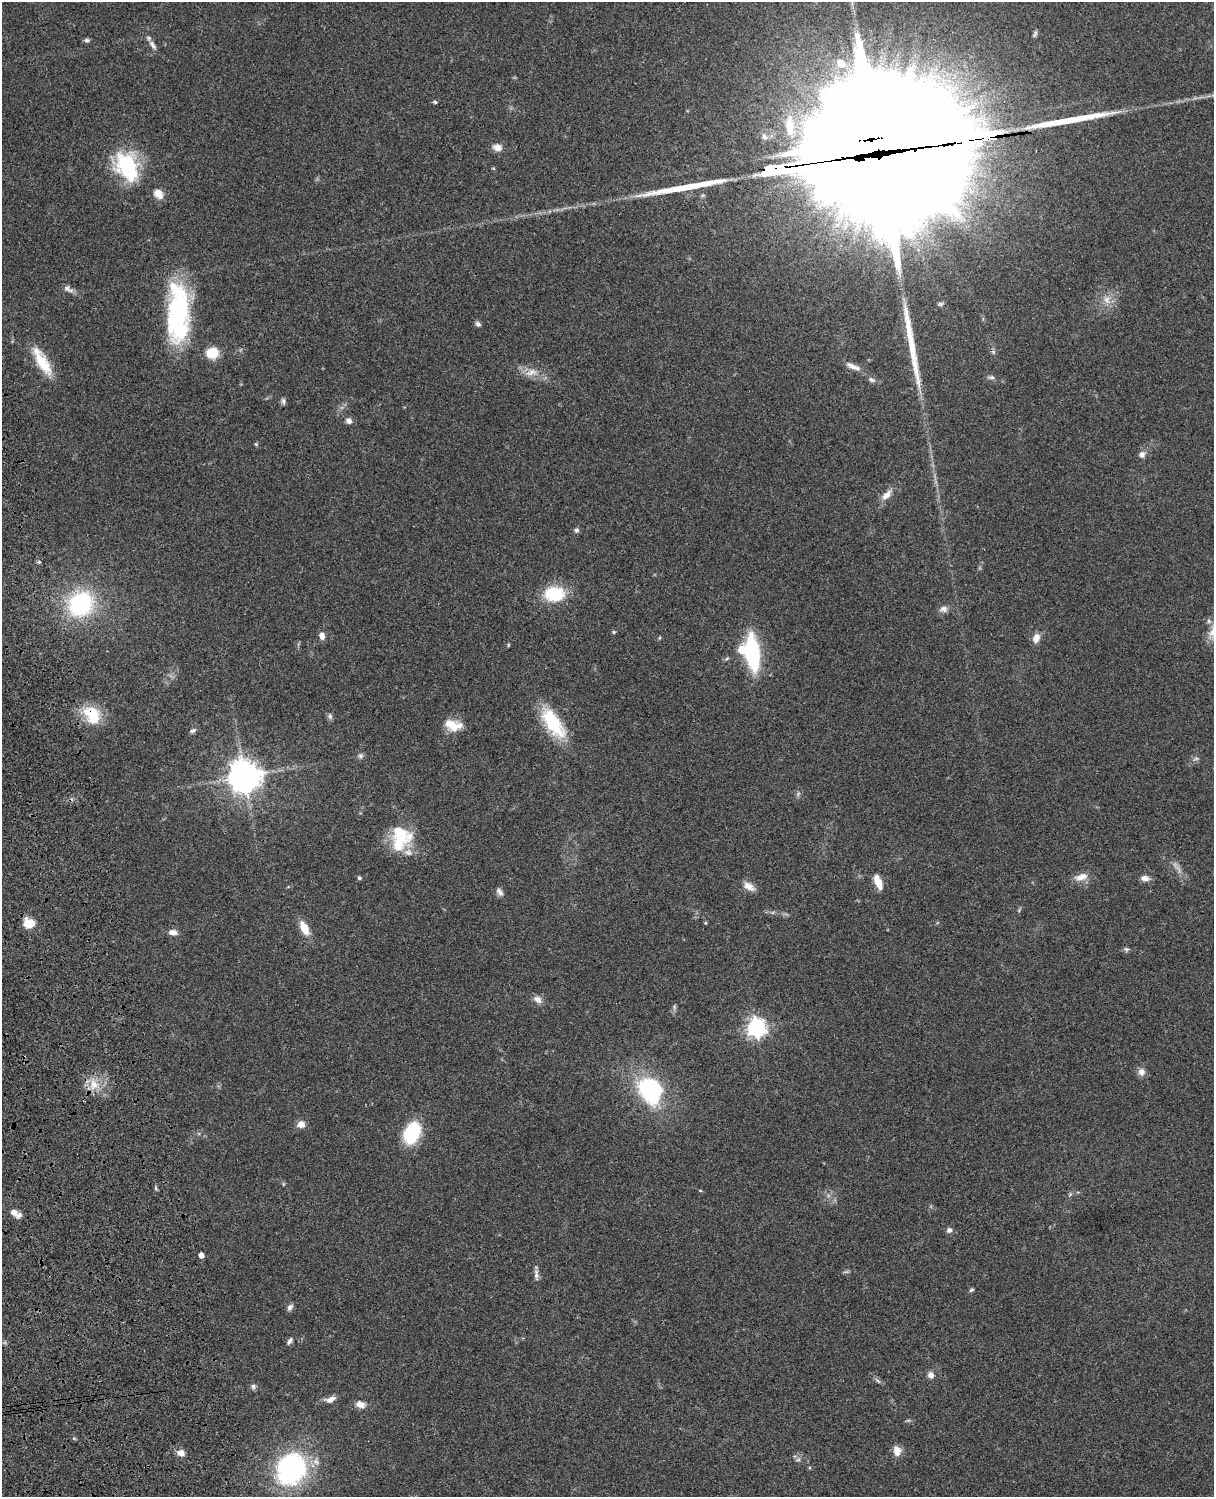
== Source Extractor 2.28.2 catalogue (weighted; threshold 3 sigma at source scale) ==
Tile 7 of 4 x 3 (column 3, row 2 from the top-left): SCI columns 2546-3757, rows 1772-3266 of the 5088 x 4924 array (HDU 1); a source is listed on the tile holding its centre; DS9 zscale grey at full resolution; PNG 1216 x 1499 px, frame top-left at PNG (2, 2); no overlay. Shown black and unused: <1% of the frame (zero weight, under 3 of 4 exposures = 6% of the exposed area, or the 3 px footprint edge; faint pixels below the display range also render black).
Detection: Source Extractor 2.28.2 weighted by HDU 2 'WHT'; one run over the whole footprint, this tile lists its part. Background 0.0847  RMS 0.006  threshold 0.027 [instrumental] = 3 sigma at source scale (4.5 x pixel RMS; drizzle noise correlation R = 1.50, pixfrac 1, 0.05/0.05 arcsec/px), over >= 5 px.
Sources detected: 106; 3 too faint to see at this stretch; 6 inside a brighter object's white glare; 5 long thin detections or spike segments (spike, bleed or trail) — not listed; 6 inside a brighter listed object's ellipse — not listed separately; the other 86 listed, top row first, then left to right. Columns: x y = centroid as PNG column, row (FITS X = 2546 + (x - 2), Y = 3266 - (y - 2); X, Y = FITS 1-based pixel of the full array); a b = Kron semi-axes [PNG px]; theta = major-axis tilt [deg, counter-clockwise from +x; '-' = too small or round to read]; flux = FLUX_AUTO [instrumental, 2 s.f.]
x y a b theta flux
1035 34 10 4 58 1.2
87 40 8 5 0 1.3
152 45 15 6 -52 2.8
841 63 14 11 -34 8.5
435 102 5 4 - 0.83
790 126 35 13 -84 25
764 137 11 8 -55 3.6
497 147 10 8 -11 4.6
883 162 83 78 86 28000
127 166 40 27 -62 43
158 194 14 10 -49 5.6
67 288 10 7 -48 2.4
1107 299 10 9 - 4.4
940 304 7 5 10 1.2
178 313 67 23 89 87
478 324 7 6 - 1.6
212 353 10 9 - 17
43 363 33 13 -60 18
853 367 24 6 -24 4.8
531 372 17 9 17 5.6
991 377 9 5 -4 1.5
871 380 10 6 -18 1.8
283 401 7 6 - 1.6
349 421 8 7 - 2.6
256 444 6 4 -44 0.73
1142 454 9 8 - 2.8
887 495 17 8 48 5.3
576 530 6 6 - 1.5
39 562 5 4 - 0.8
554 594 23 16 -1 26
80 604 26 23 47 68
944 609 11 9 0 3
614 632 5 4 - 0.76
322 636 9 6 -81 3.3
659 638 5 3 - 0.59
1036 638 12 8 69 4.8
508 645 6 3 72 0.61
752 652 37 13 -83 53
727 658 6 4 20 0.91
92 714 23 17 -59 21
330 716 9 5 -76 1.6
553 723 43 18 -56 31
453 725 20 12 -12 11
193 730 9 5 26 1.5
360 756 8 7 - 1.7
1196 759 10 4 21 1.4
244 776 10 10 - 930
399 843 27 19 79 22
1081 877 19 9 16 5.8
359 878 5 4 - 1.2
1145 878 11 7 -6 3.2
878 882 19 7 -67 7.2
749 886 16 9 -32 4.8
500 892 12 6 -53 2.3
1019 910 6 4 73 0.76
29 923 9 8 - 13
705 923 4 4 - 0.64
304 928 18 9 -62 8.9
173 932 10 7 -10 3.7
1126 949 6 6 - 1.3
537 999 13 9 -33 3.4
674 1007 7 4 -72 1.1
756 1027 7 7 - 300
1141 1072 11 9 -71 3.3
94 1085 16 12 -87 9
650 1091 33 19 -50 56
301 1124 9 8 - 4.3
412 1133 25 16 66 30
156 1188 6 4 -72 0.8
700 1190 5 3 - 0.53
14 1212 11 7 -26 4.9
949 1230 6 6 - 2.3
201 1255 4 4 - 4.2
536 1275 16 6 -87 2.7
971 1290 6 4 31 1
290 1307 8 6 66 2.2
289 1341 10 5 59 1.7
931 1375 7 7 - 3
253 1386 7 7 - 1.7
330 1399 15 7 18 3.8
360 1404 13 9 -13 4.2
908 1420 7 4 0 0.87
897 1450 13 9 -74 4.9
181 1453 8 7 - 4.3
798 1460 7 4 2 1.2
291 1469 35 29 53 97
Overlapping masked pixels (flux is a lower limit): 2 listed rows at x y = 883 162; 92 714